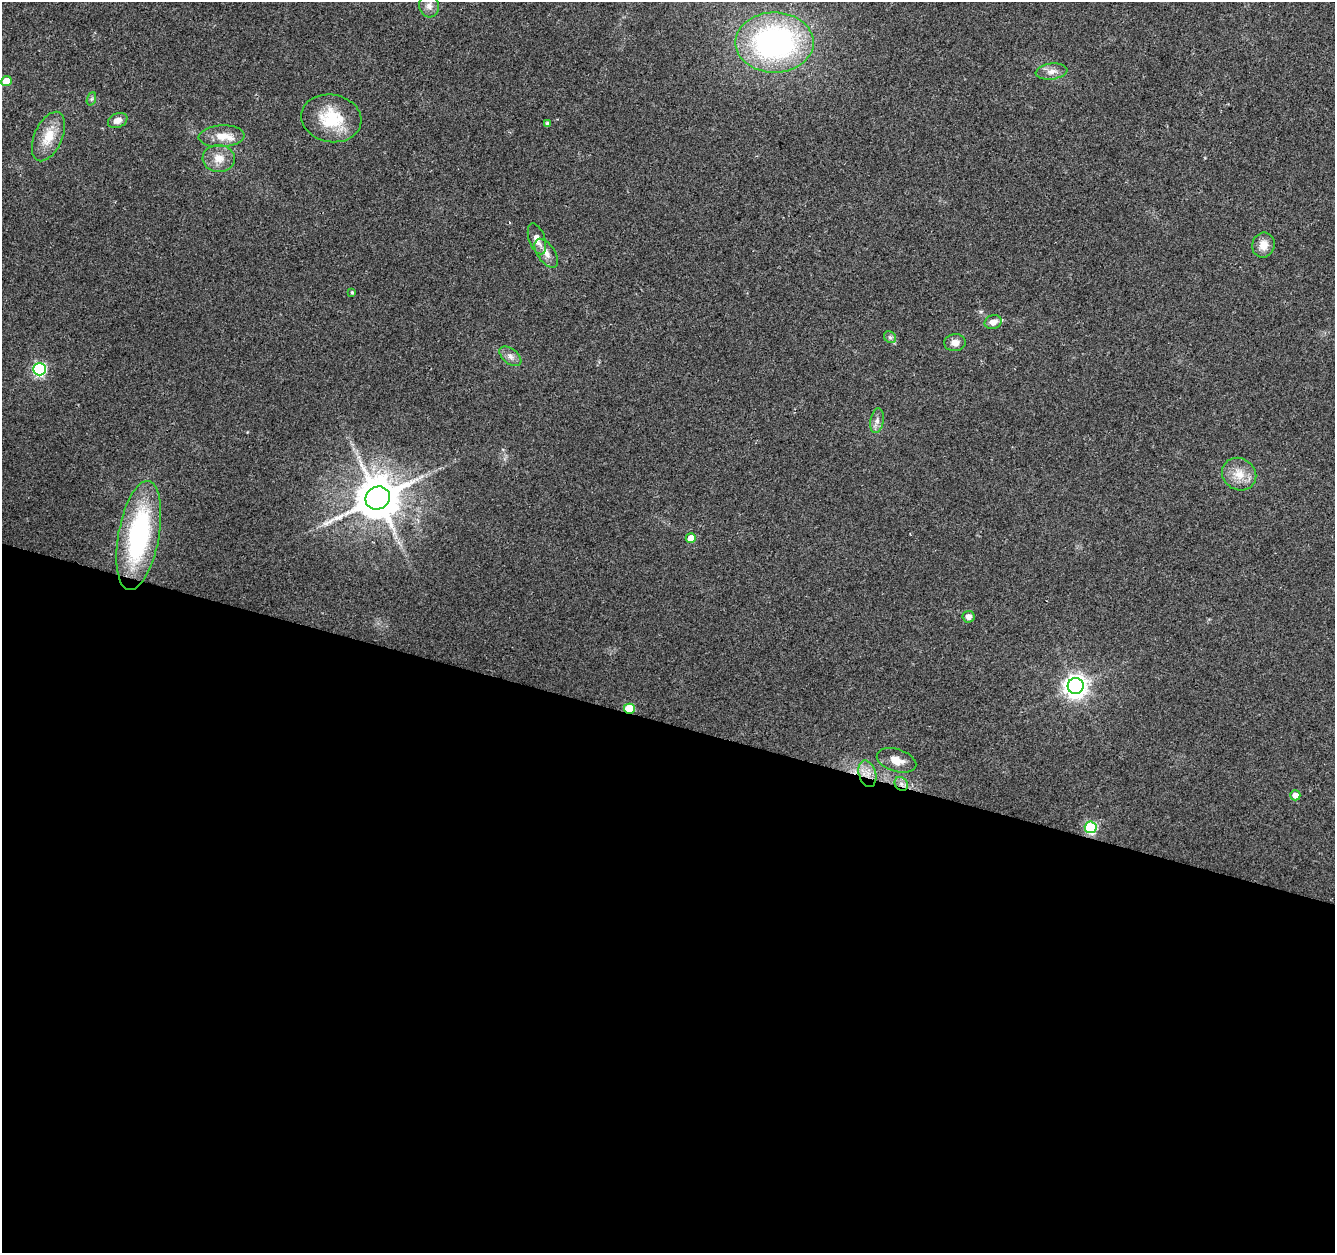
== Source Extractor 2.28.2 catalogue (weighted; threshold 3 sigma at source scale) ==
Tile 14 of 4 x 4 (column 2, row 4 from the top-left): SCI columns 1341-2673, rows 281-1531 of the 5338 x 5499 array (HDU 1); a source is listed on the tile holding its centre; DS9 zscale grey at full resolution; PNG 1337 x 1255 px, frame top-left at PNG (2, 2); each listed source drawn as its Kron ellipse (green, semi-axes under 4 px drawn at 4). Shown black and unused: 42% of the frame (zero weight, under 2 of 3 exposures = <1% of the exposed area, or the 3 px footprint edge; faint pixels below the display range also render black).
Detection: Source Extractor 2.28.2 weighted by HDU 2 'WHT'; one run over the whole footprint, this tile lists its part. Background 0.0384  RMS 0.0071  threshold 0.0319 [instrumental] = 3 sigma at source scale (4.5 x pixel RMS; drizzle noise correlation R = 1.50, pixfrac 1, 0.0396/0.0396 arcsec/px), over >= 5 px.
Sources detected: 33; all 33 listed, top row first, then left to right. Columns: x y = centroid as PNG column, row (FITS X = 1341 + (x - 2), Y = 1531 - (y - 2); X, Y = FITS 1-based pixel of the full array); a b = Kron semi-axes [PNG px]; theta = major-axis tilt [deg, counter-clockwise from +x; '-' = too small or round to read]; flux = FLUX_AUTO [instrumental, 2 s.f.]
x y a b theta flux
429 6 11 10 - 4.6
774 42 39 30 0 170
1051 71 16 8 8 5.4
6 81 5 5 - 14
91 99 7 4 70 1.4
331 118 30 23 -11 31
118 120 10 7 22 4.7
547 123 4 3 - 1.8
48 136 26 14 66 16
221 136 23 11 3 12
219 158 16 13 -3 9.3
537 239 16 8 -71 6.7
1263 245 12 11 - 7.3
546 253 16 8 -56 6.1
352 292 4 3 - 0.83
993 322 8 7 - 5.7
890 337 6 5 - 1.7
955 343 11 8 5 4.8
510 356 12 7 -38 3.9
40 369 6 6 - 120
877 421 12 6 81 3.6
1239 474 18 15 -33 12
378 498 12 11 - 3000
139 536 55 20 80 110
691 538 5 5 - 9.6
969 617 6 5 - 3.9
1076 686 8 8 - 550
629 709 5 5 - 34
896 760 20 11 -17 9.3
867 774 13 8 -75 7.2
901 784 7 6 - 2.9
1295 795 5 5 - 5.6
1091 827 6 6 - 71
Overlapping masked pixels (flux is a lower limit): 3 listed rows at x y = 629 709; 867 774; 901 784